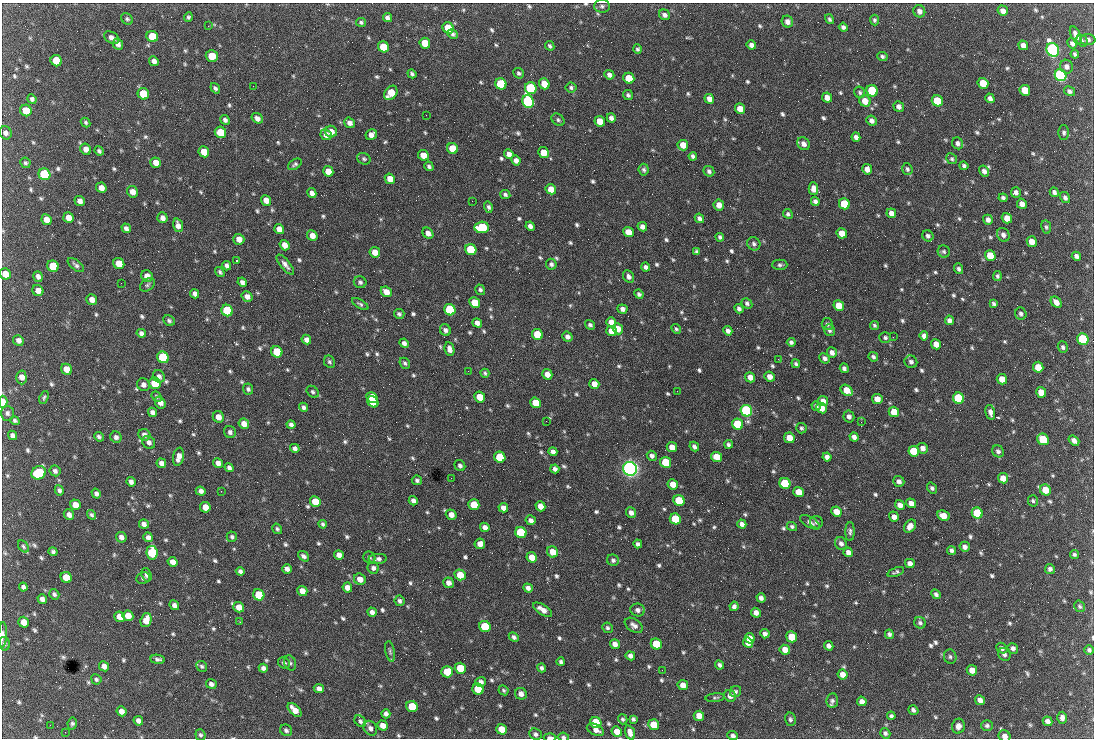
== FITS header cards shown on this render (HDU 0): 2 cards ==
NAXIS1  =                 1092 /fastest changing axis
NAXIS2  =                  736 /next to fastest changing axis

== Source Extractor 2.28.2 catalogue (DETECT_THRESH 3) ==
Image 1092 x 736 px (HDU 0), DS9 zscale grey, 1 PNG px = 1 image px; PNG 1096 x 740 px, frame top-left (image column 1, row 736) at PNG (2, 3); each listed source drawn as its Kron ellipse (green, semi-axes under 4 px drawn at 4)
Background 1580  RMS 37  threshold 111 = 3 sigma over >= 5 px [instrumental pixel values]
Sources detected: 829; of the 829, the 500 brightest by FLUX_AUTO listed and drawn (329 fainter detections omitted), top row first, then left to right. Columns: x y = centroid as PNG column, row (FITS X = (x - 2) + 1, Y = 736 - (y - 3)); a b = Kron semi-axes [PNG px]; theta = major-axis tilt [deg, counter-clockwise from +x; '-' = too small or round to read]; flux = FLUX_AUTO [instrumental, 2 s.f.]
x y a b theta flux
602 6 8 6 -1 6.7e+03
919 11 6 5 - 1.2e+04
1003 11 5 5 - 1.7e+04
664 15 6 5 - 9.1e+03
188 17 5 4 - 5.0e+03
387 18 5 4 - 8.9e+03
127 19 6 5 - 5.3e+03
829 19 5 4 - 4.9e+03
874 20 5 4 - 4.9e+03
361 22 5 4 - 5.2e+03
787 22 6 5 - 1.4e+04
208 26 3 2 - 5.0e+03
843 27 4 4 - 7.4e+03
448 28 6 5 - 8.2e+04
453 34 5 5 - 6.0e+03
1076 35 9 5 -64 1.7e+04
152 36 6 5 - 7.5e+04
112 38 8 5 -31 1.1e+04
1088 40 7 5 -3 7.0e+03
1082 41 6 5 - 5.3e+03
425 43 5 5 - 5.3e+04
1072 43 5 4 - 8.3e+03
118 44 6 5 - 1.1e+04
751 45 5 4 - 1.1e+04
1023 45 5 4 - 1.3e+04
550 46 5 4 - 5.0e+03
383 47 6 5 - 5.7e+04
637 49 5 4 - 5.5e+03
1053 50 7 6 - 1.3e+06
1075 54 4 4 - 5.3e+03
212 56 6 5 - 5.0e+04
882 56 5 4 - 6.0e+03
56 61 6 5 - 7.6e+04
154 61 5 4 - 1.1e+04
1066 67 7 6 - 1.1e+04
519 73 5 5 - 5.4e+03
412 74 5 3 - 5.4e+03
609 75 5 4 - 1.0e+04
1061 75 6 5 - 8.2e+05
629 78 6 5 - 6.0e+04
983 83 6 5 - 5.8e+04
501 84 6 5 - 1.7e+05
544 84 6 5 - 3.9e+04
253 86 2 2 - 1.9e+04
215 88 5 4 - 6.9e+03
531 88 6 5 - 2.8e+05
571 88 5 5 - 5.2e+03
1025 90 5 5 - 5.8e+04
872 91 6 5 - 2.0e+05
1069 91 6 4 -30 6.4e+03
860 92 6 5 - 5.4e+03
391 93 8 6 51 5.1e+04
143 94 6 5 - 7.8e+04
628 95 5 4 - 5.9e+03
827 98 5 4 - 2.0e+04
990 98 5 4 - 1.1e+04
32 99 5 4 - 6.7e+03
709 99 5 4 - 1.6e+04
528 101 6 5 - 5.9e+05
865 101 6 5 - 2.8e+04
937 101 6 5 - 9.3e+04
899 106 5 5 - 1.1e+04
740 109 5 5 - 3.2e+04
26 110 6 5 - 3.9e+04
426 115 2 2 - 6.1e+03
257 118 6 5 - 1.1e+04
611 118 5 4 - 9.0e+03
225 120 5 4 - 7.9e+03
558 120 7 5 -41 6.0e+03
600 121 5 5 - 4.3e+04
871 121 5 4 - 1.1e+04
86 122 5 4 - 4.8e+03
350 123 5 5 - 1.2e+04
220 132 6 5 - 6.4e+04
331 132 6 5 - 2.0e+04
6 133 7 6 - 1.0e+04
1064 133 7 5 -88 5.9e+03
326 135 6 5 - 1.4e+04
371 135 6 5 - 1.5e+04
856 137 4 4 - 9.7e+03
958 143 6 5 - 9.8e+03
804 144 7 6 - 1.2e+04
683 145 5 5 - 3.1e+04
452 148 6 5 - 5.3e+04
86 149 6 5 - 1.6e+04
99 151 5 4 - 5.6e+03
204 152 5 5 - 4.0e+04
543 153 5 5 - 3.5e+04
509 154 5 4 - 1.3e+04
423 155 5 5 - 2.7e+04
693 156 4 4 - 6.8e+03
364 159 7 5 -27 5.4e+03
952 159 6 5 - 4.8e+03
516 160 5 4 - 1.1e+04
25 163 5 5 - 4.8e+03
156 163 5 5 - 2.3e+04
295 164 7 4 32 5.8e+03
429 166 5 4 - 5.7e+03
964 166 4 4 - 6.0e+03
867 169 5 5 - 1.6e+04
907 169 6 5 - 5.6e+03
644 170 6 5 - 5.7e+03
328 171 5 5 - 2.8e+04
709 171 6 5 - 7.4e+03
984 171 6 5 - 9.6e+03
44 174 6 5 - 2.7e+05
390 179 5 5 - 2.4e+04
101 188 5 5 - 1.6e+04
551 189 5 5 - 3.0e+04
813 189 6 5 - 1.6e+04
132 192 6 5 - 1.8e+04
1016 192 5 5 - 9.9e+03
1054 192 5 4 - 7.3e+03
312 193 5 4 - 1.3e+04
505 195 5 4 - 6.1e+03
1003 198 4 3 - 6.5e+03
1065 198 6 4 -57 7.9e+03
266 200 5 5 - 2.1e+04
80 201 5 5 - 1.2e+04
472 201 2 2 - 6.9e+03
815 201 5 4 - 7.9e+03
844 204 6 5 - 1.5e+05
1022 204 5 4 - 1.4e+04
719 205 5 5 - 1.9e+04
488 207 6 4 -74 6.6e+03
891 213 5 4 - 1.4e+04
788 214 5 4 - 5.7e+03
68 218 5 5 - 2.0e+04
162 218 5 5 - 1.1e+04
699 218 5 4 - 8.3e+03
1007 218 5 5 - 2.5e+04
46 220 5 5 - 2.0e+04
988 220 5 4 - 1.1e+04
178 225 7 4 -71 1.4e+04
530 226 5 4 - 1.1e+04
482 227 7 5 4 1.7e+05
642 227 5 4 - 1.1e+04
1046 227 7 5 -79 5.1e+03
126 228 5 4 - 8.4e+03
279 229 5 5 - 1.8e+04
628 232 5 5 - 3.3e+04
428 233 6 5 - 1.3e+04
842 233 5 5 - 3.2e+04
1003 235 7 6 - 9.6e+03
312 236 6 5 - 1.9e+04
928 236 6 5 - 6.9e+03
720 237 4 4 - 5.6e+03
239 239 5 5 - 1.8e+04
1032 242 5 5 - 2.7e+04
754 244 7 6 - 7.4e+03
285 245 5 5 - 2.2e+04
471 250 6 5 - 1.5e+05
697 251 4 4 - 6.1e+03
944 251 6 6 - 5.5e+03
375 252 5 5 - 2.6e+04
990 256 6 5 - 5.7e+04
1076 256 5 4 - 8.0e+03
236 261 3 2 - 1.2e+05
119 263 6 5 - 3.4e+04
551 264 5 5 - 6.6e+03
76 265 10 5 -38 7.5e+03
285 265 12 4 -51 1.2e+04
780 265 7 5 0 5.9e+03
53 266 6 5 - 1.0e+05
227 266 5 4 - 9.3e+03
646 267 5 4 - 7.9e+03
958 269 5 4 - 6.0e+03
220 272 5 3 - 4.7e+03
5 274 6 5 - 3.2e+04
38 276 5 4 - 9.5e+03
147 276 6 5 - 2.0e+04
997 276 5 4 - 5.4e+03
629 277 6 5 - 8.8e+03
242 282 5 4 - 8.7e+03
360 282 6 6 - 6.7e+03
121 283 2 2 - 8.8e+03
147 285 8 6 38 5.7e+03
480 290 5 5 - 6.6e+03
38 291 6 5 - 1.8e+04
386 292 6 5 - 2.2e+04
195 294 5 4 - 9.5e+03
639 294 5 4 - 6.1e+03
247 296 6 5 - 1.3e+04
92 300 6 5 - 1.7e+04
1056 302 6 4 -47 1.5e+04
475 303 5 5 - 5.7e+04
747 303 6 5 - 6.3e+03
360 304 9 4 -31 5.8e+03
994 304 4 3 - 5.4e+03
839 305 5 5 - 4.2e+04
622 309 5 4 - 9.6e+03
739 309 5 4 - 8.0e+03
450 310 6 5 - 2.6e+05
227 311 6 5 - 2.1e+05
399 314 5 5 - 5.4e+03
1021 314 6 5 - 7.2e+03
949 320 5 4 - 1.0e+04
169 321 6 5 - 6.1e+03
611 322 5 5 - 1.7e+04
477 323 5 4 - 1.2e+04
827 324 6 5 - 6.7e+03
590 325 5 4 - 6.1e+03
874 325 5 3 - 4.7e+03
618 329 6 5 - 2.9e+04
676 329 5 4 - 4.7e+03
445 330 6 5 - 8.5e+03
829 330 6 5 - 7.1e+03
611 331 5 5 - 2.6e+04
728 331 5 4 - 1.0e+04
141 333 5 4 - 8.0e+03
537 334 6 5 - 8.6e+04
924 336 4 4 - 1.1e+04
567 337 5 4 - 9.8e+03
893 337 2 2 - 1.5e+04
885 338 6 5 - 5.2e+03
1083 339 6 5 - 2.6e+05
18 340 5 5 - 1.1e+04
306 340 5 4 - 1.2e+04
791 342 4 4 - 6.6e+03
404 343 5 4 - 8.5e+03
936 344 5 5 - 2.7e+04
1063 347 6 5 - 6.0e+03
449 349 7 5 -79 1.3e+04
277 352 6 5 - 9.1e+04
832 353 5 5 - 1.2e+04
163 357 6 5 - 3.1e+05
873 357 5 4 - 6.2e+03
825 358 6 4 -41 8.3e+03
778 359 2 2 - 8.8e+03
329 362 6 5 - 5.7e+03
911 362 6 6 - 7.7e+03
405 363 6 4 -49 5.1e+03
796 364 4 4 - 5.6e+03
1038 367 5 5 - 3.6e+04
844 368 5 4 - 6.8e+03
67 369 6 5 - 2.7e+04
468 371 2 2 - 5.9e+03
485 373 4 3 - 4.9e+03
547 374 5 5 - 1.8e+04
159 376 6 5 - 1.0e+04
21 377 7 5 -88 1.6e+04
750 377 5 5 - 1.7e+04
769 377 5 5 - 1.6e+04
1002 379 5 5 - 2.4e+04
155 383 6 5 - 1.1e+05
594 384 5 4 - 2.0e+04
143 385 7 6 - 1.1e+04
248 389 5 5 - 5.9e+03
847 390 7 5 -38 3.6e+04
677 391 2 2 - 5.8e+03
313 392 7 5 -42 5.5e+03
1041 392 5 5 - 3.6e+04
44 397 7 4 68 4.7e+03
157 397 6 4 -48 5.1e+03
372 397 6 4 -28 7.4e+04
480 397 5 5 - 4.0e+04
959 398 6 5 - 2.8e+05
877 399 5 5 - 2.5e+04
823 401 5 5 - 1.5e+04
3 402 6 4 -89 2.9e+04
373 402 6 5 - 7.9e+04
160 403 6 5 - 1.6e+04
535 403 5 5 - 4.6e+04
816 406 5 3 - 6.1e+03
304 407 5 4 - 7.4e+03
821 408 5 5 - 2.8e+04
746 411 6 5 - 7.0e+05
152 412 5 4 - 9.5e+03
894 412 5 5 - 3.4e+04
990 412 7 4 -76 1.1e+04
7 413 7 6 - 7.8e+03
218 417 6 5 - 1.7e+04
849 417 6 5 - 8.8e+03
15 421 5 4 - 5.6e+03
546 421 2 2 - 6.5e+03
861 422 2 2 - 5.6e+03
244 424 5 5 - 2.1e+04
738 424 6 5 - 1.7e+05
291 425 4 4 - 8.0e+03
801 428 5 5 - 4.8e+03
230 432 6 5 - 8.2e+03
12 435 5 4 - 8.9e+03
144 435 6 5 - 1.0e+04
99 437 5 4 - 6.5e+03
116 437 6 5 - 8.2e+03
854 437 5 4 - 1.1e+04
789 438 5 5 - 3.8e+04
1043 439 6 5 - 1.0e+05
1074 441 6 4 -39 1.2e+04
149 442 7 6 - 1.0e+04
729 444 4 4 - 6.0e+03
672 447 5 5 - 2.4e+04
694 447 5 4 - 7.4e+03
295 448 5 4 - 7.9e+03
923 448 5 5 - 1.3e+04
914 451 5 5 - 9.7e+04
998 451 6 5 - 7.7e+03
553 452 5 4 - 1.0e+04
652 456 5 4 - 9.0e+03
178 457 9 5 79 1.7e+04
500 457 6 5 - 1.3e+05
716 457 6 5 - 3.4e+04
827 457 4 4 - 9.9e+03
666 462 5 5 - 1.1e+05
161 463 5 4 - 1.1e+04
218 463 5 4 - 1.2e+04
460 466 6 5 - 7.5e+03
229 467 5 4 - 7.4e+03
555 469 4 4 - 8.6e+03
630 469 7 6 - 1.7e+06
55 471 6 5 - 7.4e+03
39 473 7 6 - 2.1e+05
451 478 2 2 - 5.3e+03
1003 478 5 5 - 2.2e+04
417 480 5 4 - 6.0e+03
899 481 6 5 - 1.0e+04
131 482 5 4 - 9.7e+03
785 483 6 5 - 1.6e+05
673 484 5 5 - 2.9e+04
932 488 6 5 - 6.5e+03
59 490 5 4 - 6.9e+03
1045 490 6 5 - 4.5e+04
201 491 5 4 - 1.0e+04
221 491 2 2 - 7.4e+03
798 492 5 5 - 3.7e+04
96 494 5 4 - 8.0e+03
413 501 5 4 - 1.0e+04
679 501 6 5 - 1.2e+05
1033 501 6 5 - 5.3e+03
315 502 5 5 - 4.4e+04
911 503 5 4 - 1.6e+04
75 505 5 5 - 2.1e+04
474 505 5 5 - 6.1e+04
900 505 5 4 - 1.4e+04
540 506 5 4 - 2.0e+04
205 507 5 5 - 2.6e+04
503 508 5 4 - 1.3e+04
836 512 5 5 - 3.1e+04
631 513 5 5 - 1.1e+04
977 513 6 5 - 1.6e+05
69 515 5 5 - 1.1e+04
91 515 5 4 - 5.0e+03
451 515 5 5 - 1.8e+04
943 516 6 5 - 2.5e+04
894 517 5 5 - 1.3e+04
675 519 5 5 - 9.5e+04
531 520 5 4 - 1.1e+04
810 522 11 5 -31 9.5e+03
816 522 6 6 - 6.4e+03
144 524 5 4 - 1.1e+04
323 524 4 3 - 5.1e+03
742 524 5 4 - 1.2e+04
792 526 5 4 - 4.8e+03
910 526 7 5 54 1.7e+04
485 527 5 4 - 1.3e+04
277 529 5 4 - 5.4e+03
521 532 6 5 - 1.8e+05
850 532 9 4 89 6.8e+03
121 537 5 5 - 1.1e+04
148 537 5 4 - 9.7e+03
232 537 5 5 - 5.6e+03
841 543 7 5 -55 9.5e+03
480 544 5 5 - 1.7e+04
638 544 4 4 - 7.2e+03
23 546 7 4 -52 4.9e+03
965 547 5 5 - 1.0e+04
951 550 5 4 - 7.5e+03
53 552 4 4 - 6.0e+03
553 552 6 5 - 3.2e+04
848 552 5 4 - 1.1e+04
152 553 7 5 -82 1.7e+05
339 555 5 4 - 1.2e+04
1074 555 4 4 - 4.7e+03
304 556 6 4 -39 7.9e+03
532 557 5 5 - 3.3e+04
369 558 6 5 - 4.9e+03
378 559 9 5 1 9.1e+03
613 560 6 5 - 6.7e+03
172 562 5 4 - 1.5e+04
910 563 5 4 - 1.3e+04
373 568 6 5 - 8.4e+03
287 569 5 4 - 1.2e+04
1050 569 5 5 - 7.1e+03
240 571 4 4 - 7.1e+03
896 572 9 4 22 6.0e+03
146 575 7 5 -70 6.8e+03
460 575 6 5 - 4.9e+04
66 577 6 5 - 4.5e+04
143 578 7 6 - 5.7e+03
360 579 6 5 - 2.1e+04
448 583 5 5 - 1.3e+04
23 587 4 4 - 7.6e+03
347 587 5 4 - 1.6e+04
528 588 5 4 - 9.4e+03
302 591 5 5 - 1.8e+04
54 594 5 4 - 6.3e+03
936 594 5 4 - 6.9e+03
259 595 6 5 - 8.8e+04
761 598 4 4 - 9.8e+03
42 599 5 4 - 1.2e+04
399 601 5 5 - 6.5e+03
174 605 5 4 - 1.0e+04
734 606 5 4 - 8.0e+03
1080 606 6 5 - 5.2e+03
239 607 5 5 - 2.4e+04
542 610 11 5 -32 1.7e+04
638 610 7 6 - 1.1e+04
372 612 5 4 - 1.0e+04
756 613 5 4 - 1.4e+04
128 616 5 5 - 2.6e+04
120 617 6 5 - 2.9e+04
146 620 7 5 72 3.0e+04
24 622 5 5 - 2.2e+04
240 622 3 3 - 5.9e+03
920 623 6 5 - 5.9e+03
634 625 10 6 -34 1.1e+04
485 627 6 5 - 1.2e+05
607 628 5 5 - 5.4e+03
765 634 5 4 - 9.8e+03
889 634 5 4 - 6.4e+03
3 635 12 4 89 8.7e+03
514 637 5 4 - 6.9e+03
792 637 5 5 - 6.6e+04
750 638 5 4 - 1.9e+04
748 643 5 4 - 2.3e+04
4 644 6 5 - 5.6e+03
615 644 5 5 - 1.4e+04
656 644 5 5 - 7.9e+04
829 646 5 4 - 1.1e+04
1002 648 6 5 - 7.4e+03
1013 648 5 5 - 8.8e+03
785 650 5 5 - 2.4e+04
1089 650 5 4 - 6.5e+03
390 651 10 4 -79 5.2e+03
1004 654 7 6 - 7.9e+03
630 656 5 4 - 9.5e+03
950 657 7 6 - 6.0e+03
158 659 7 4 -6 7.0e+03
561 662 4 4 - 5.8e+03
284 663 6 5 - 6.9e+03
290 663 8 5 -70 5.7e+03
719 665 5 4 - 6.4e+03
104 666 5 4 - 1.3e+04
202 666 6 5 - 5.2e+03
263 668 5 4 - 8.9e+03
460 668 5 5 - 6.1e+04
542 668 5 4 - 6.9e+03
662 670 2 2 - 6.3e+03
972 670 5 5 - 2.0e+04
447 672 6 5 - 5.5e+04
843 674 5 4 - 2.0e+04
96 679 5 5 - 5.4e+03
481 682 5 5 - 9.9e+03
211 684 5 4 - 8.7e+03
683 685 5 5 - 1.9e+04
319 689 5 4 - 1.1e+04
478 689 6 5 - 1.0e+05
504 690 5 4 - 5.0e+03
735 691 6 5 - 5.6e+03
521 694 6 5 - 1.4e+04
730 696 6 5 - 1.3e+04
715 698 10 4 5 4.8e+03
980 700 5 4 - 1.3e+04
832 701 7 6 - 8.1e+03
862 701 5 4 - 1.1e+04
412 707 6 5 - 8.8e+04
294 710 9 5 -45 2.6e+04
913 710 5 4 - 7.1e+03
121 711 5 4 - 1.6e+04
386 714 4 4 - 8.8e+03
699 716 5 5 - 2.4e+04
891 716 4 4 - 5.7e+03
1062 718 6 5 - 1.1e+04
623 719 5 4 - 4.9e+03
633 719 4 4 - 5.2e+03
790 719 7 5 -76 6.2e+03
138 721 5 4 - 1.0e+04
360 721 6 5 - 6.1e+03
1047 721 5 4 - 1.1e+04
596 723 6 5 - 1.1e+05
72 724 6 4 80 5.5e+03
50 725 3 2 - 4.8e+03
654 725 5 5 - 6.0e+04
383 726 5 5 - 1.9e+04
958 726 7 6 - 1.4e+04
987 726 6 5 - 6.0e+03
370 728 8 6 -52 1.0e+04
501 729 5 5 - 3.2e+04
286 730 6 5 - 6.4e+03
595 730 9 5 -26 1.4e+04
617 731 5 5 - 2.1e+04
65 732 2 2 - 1.0e+04
630 732 7 4 -71 1.5e+04
885 733 5 5 - 6.3e+03
535 734 6 5 - 7.0e+03
200 735 6 5 - 5.5e+03
733 736 5 4 - 8.3e+03
1005 736 6 5 - 1.4e+04
550 737 6 3 -2 9.8e+03
563 737 6 4 -7 4.7e+03
At the frame edge (FLAGS 8, measured only in part): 7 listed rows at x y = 5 274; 3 402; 3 635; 733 736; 1005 736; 550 737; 563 737
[329 fainter detections neither listed nor drawn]